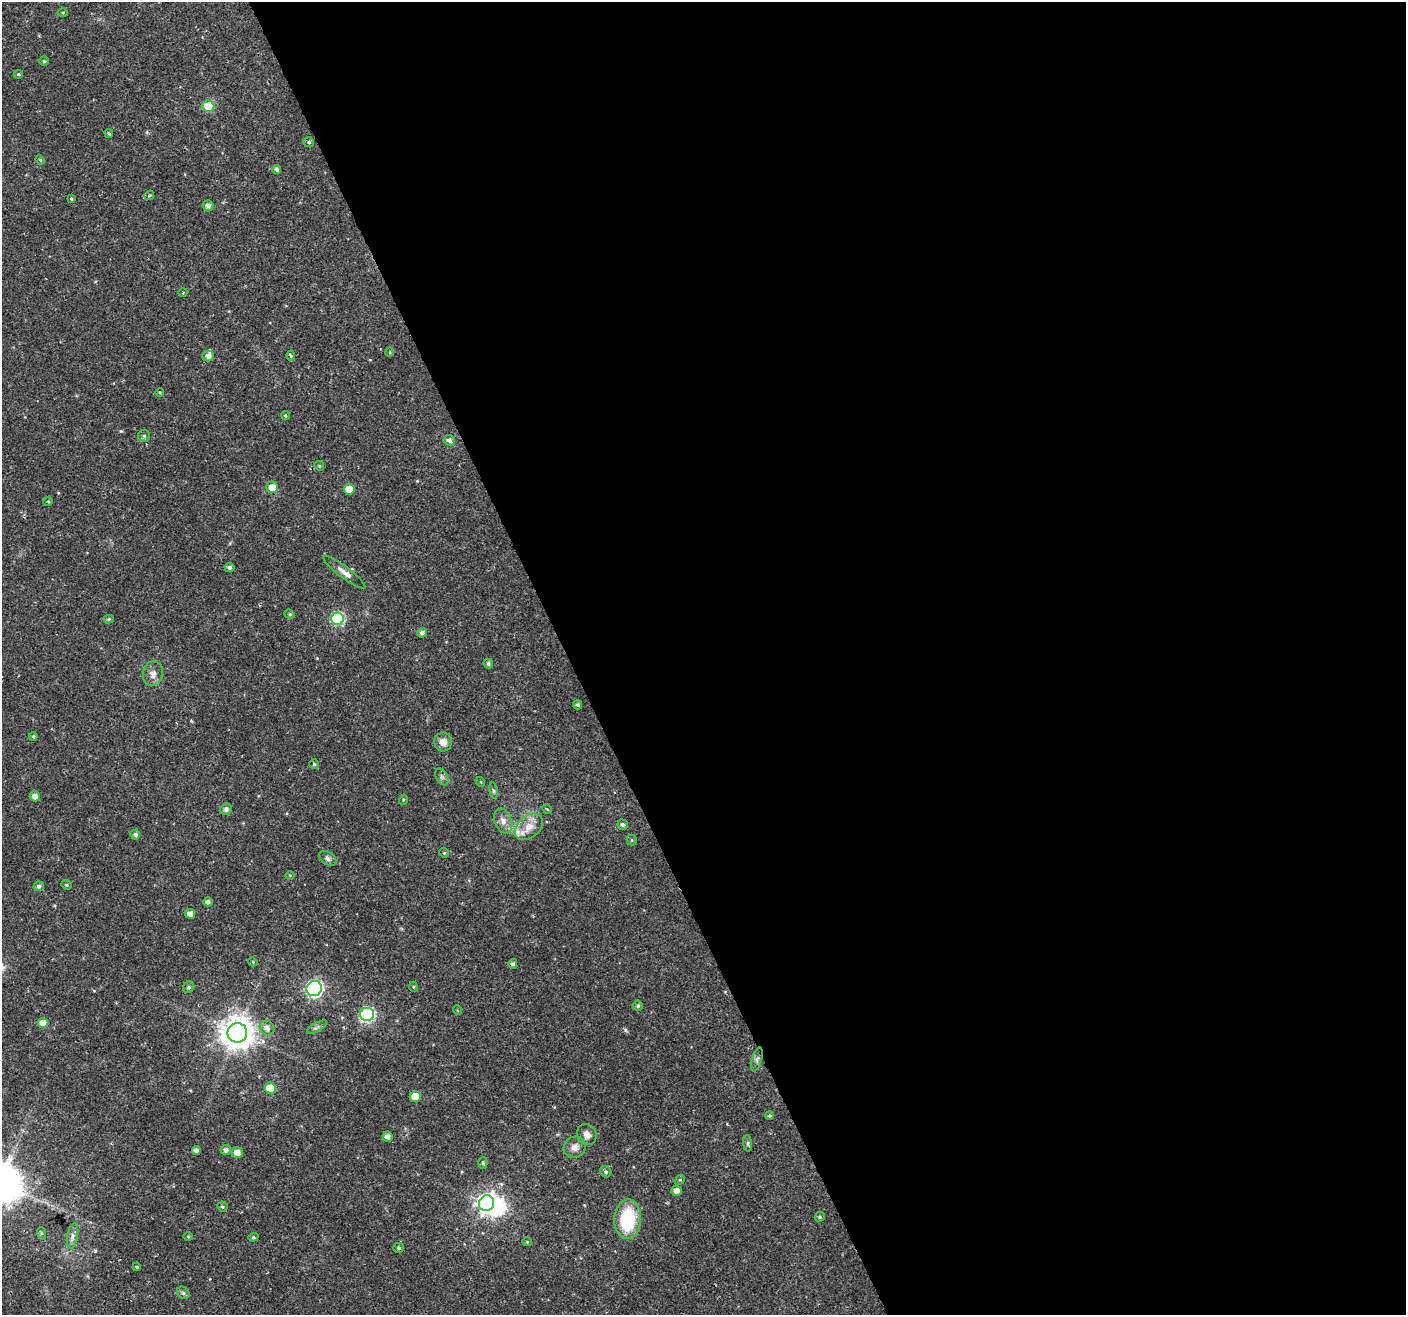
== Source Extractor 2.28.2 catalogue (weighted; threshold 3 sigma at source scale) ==
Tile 8 of 4 x 4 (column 4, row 2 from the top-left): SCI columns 4215-5618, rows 2710-4022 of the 5621 x 5477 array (HDU 1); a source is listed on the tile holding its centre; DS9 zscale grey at full resolution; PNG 1408 x 1317 px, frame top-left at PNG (2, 2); each listed source drawn as its Kron ellipse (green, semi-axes under 4 px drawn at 4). Shown black and unused: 60% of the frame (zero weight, under 2 of 3 exposures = <1% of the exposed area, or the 3 px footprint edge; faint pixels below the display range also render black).
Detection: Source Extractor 2.28.2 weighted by HDU 2 'WHT'; one run over the whole footprint, this tile lists its part. Background 0.0197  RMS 0.0029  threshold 0.013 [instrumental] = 3 sigma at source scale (4.5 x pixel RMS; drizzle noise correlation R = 1.50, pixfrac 1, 0.0396/0.0396 arcsec/px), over >= 5 px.
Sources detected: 97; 1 inside a brighter object's white glare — neither listed nor drawn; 3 inside a brighter listed object's ellipse — not listed separately; the other 93 listed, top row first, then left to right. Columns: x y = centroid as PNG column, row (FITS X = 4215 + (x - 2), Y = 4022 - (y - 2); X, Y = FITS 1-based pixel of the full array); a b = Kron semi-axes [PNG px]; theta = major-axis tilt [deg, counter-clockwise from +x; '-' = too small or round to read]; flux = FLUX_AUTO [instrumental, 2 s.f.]
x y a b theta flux
63 12 5 3 - 0.31
44 61 4 4 - 0.41
18 74 5 4 - 0.4
208 106 6 5 - 10
109 133 4 4 - 0.41
309 142 5 5 - 0.59
40 160 5 4 - 0.36
277 169 5 4 - 0.69
149 195 5 4 - 0.39
71 199 4 3 - 0.3
208 206 5 5 - 1.1
183 292 4 3 - 0.25
390 352 5 3 - 0.22
208 356 6 5 - 1.4
291 356 5 4 - 0.47
160 393 4 3 - 0.26
285 416 4 4 - 0.41
144 436 6 6 - 0.51
449 440 5 5 - 1.1
319 466 5 4 - 0.36
272 487 6 5 - 3.2
349 489 5 5 - 4.1
48 501 5 4 - 0.37
229 567 5 4 - 0.8
344 572 26 5 -37 2.1
290 614 5 4 - 0.41
109 619 5 4 - 0.42
338 619 6 6 - 31
422 633 5 4 - 0.89
488 664 5 4 - 0.63
153 674 12 10 81 1.9
578 705 4 4 - 0.61
33 736 4 4 - 0.46
443 742 9 9 - 2.2
314 764 5 5 - 0.46
442 777 9 5 -60 0.82
481 782 5 3 - 0.26
493 791 8 4 -82 0.5
35 796 5 5 - 1.7
403 800 5 3 - 0.3
226 809 6 5 - 0.95
547 809 5 4 - 0.33
503 821 12 8 -70 2
623 825 5 5 - 0.76
529 827 16 11 40 3.4
135 835 5 5 - 0.89
632 840 5 5 - 0.36
444 853 5 4 - 0.37
328 859 9 6 -34 0.97
290 875 5 3 - 0.25
66 885 5 4 - 0.38
39 886 5 5 - 0.87
208 902 4 4 - 1
190 914 5 5 - 1.8
253 962 5 3 - 0.27
513 964 5 4 - 0.77
189 987 6 5 - 0.57
414 987 5 3 - 0.3
314 989 8 7 - 68
638 1006 5 5 - 0.59
457 1010 5 3 - 0.24
367 1014 7 6 - 42
43 1023 5 5 - 2.9
317 1027 11 3 31 0.59
267 1028 8 7 - 1.4
237 1033 10 9 - 520
757 1060 12 5 74 0.88
270 1088 5 5 - 7
415 1097 5 5 - 4.6
770 1115 4 4 - 0.42
587 1135 11 9 -58 1.8
387 1137 5 5 - 1.4
748 1143 8 4 -83 0.55
574 1147 11 10 - 1.9
196 1150 4 4 - 0.94
226 1150 5 5 - 1
237 1152 6 5 - 2
483 1163 5 4 - 0.56
606 1172 6 5 - 0.65
680 1180 5 4 - 0.36
676 1191 5 5 - 1.6
487 1203 8 7 - 140
222 1207 5 5 - 0.48
820 1217 5 5 - 0.44
628 1219 20 13 87 17
41 1233 6 4 -72 0.47
73 1236 13 5 80 1.2
188 1237 5 3 - 0.27
253 1237 5 4 - 0.38
527 1242 4 4 - 0.3
399 1248 5 5 - 0.63
137 1267 4 3 - 0.39
183 1293 7 5 -45 0.63